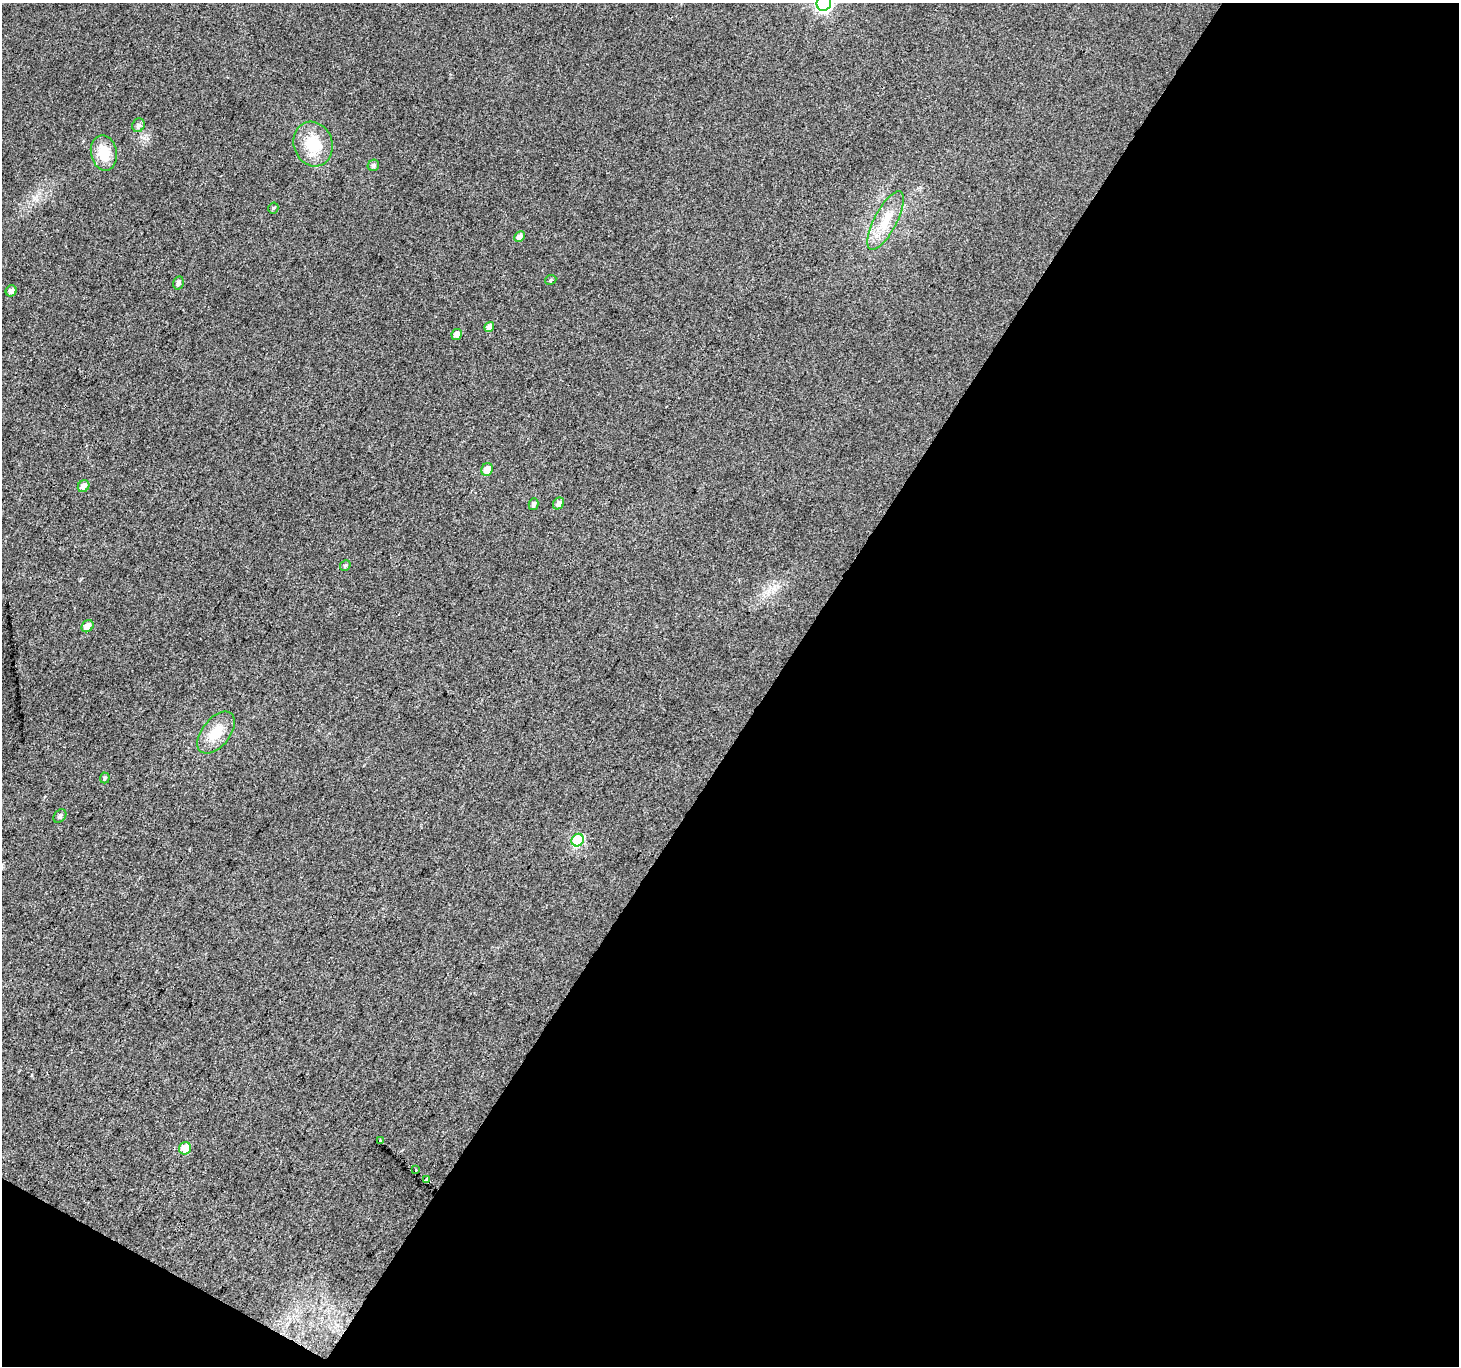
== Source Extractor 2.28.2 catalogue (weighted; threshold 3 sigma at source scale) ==
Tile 4 of 2 x 2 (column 2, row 2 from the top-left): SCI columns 1459-2915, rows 120-1483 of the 2916 x 2950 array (HDU 1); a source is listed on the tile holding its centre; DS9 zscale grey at full resolution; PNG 1461 x 1368 px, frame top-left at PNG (2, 3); each listed source drawn as its Kron ellipse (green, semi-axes under 4 px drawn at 4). Shown black and unused: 49% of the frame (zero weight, under 3 of 4 exposures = <1% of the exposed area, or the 3 px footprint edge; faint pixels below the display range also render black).
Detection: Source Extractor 2.28.2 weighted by HDU 2 'WHT'; one run over the whole footprint, this tile lists its part. Background 0.0356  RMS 0.011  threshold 0.0494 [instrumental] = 3 sigma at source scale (4.5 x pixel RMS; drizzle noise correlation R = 1.50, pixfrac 1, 0.0396/0.0396 arcsec/px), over >= 5 px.
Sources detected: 27; all 27 listed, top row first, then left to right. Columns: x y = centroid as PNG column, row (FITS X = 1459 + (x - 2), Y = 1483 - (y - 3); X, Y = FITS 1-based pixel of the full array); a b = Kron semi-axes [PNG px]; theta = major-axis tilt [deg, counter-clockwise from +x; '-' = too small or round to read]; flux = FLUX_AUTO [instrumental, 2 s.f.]
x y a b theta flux
824 3 7 7 - 280
138 125 7 6 - 3.4
313 144 23 19 -71 34
104 153 18 13 -79 24
373 165 6 5 - 2.8
273 208 5 5 - 1.5
886 221 32 11 62 25
520 237 6 5 - 6.2
551 280 6 5 - 1.7
178 283 6 5 - 3.4
11 291 6 5 - 4.1
489 327 5 4 - 6.8
457 335 6 5 - 6.1
487 470 6 5 - 11
84 486 6 5 - 6.3
558 503 6 5 - 5.1
534 504 6 4 74 3.6
345 565 6 5 - 1.8
87 626 7 5 46 7.8
216 733 24 14 52 24
105 778 5 5 - 1.7
60 816 7 5 51 2.7
578 840 6 6 - 78
381 1140 3 3 - 17
185 1148 6 6 - 17
415 1170 3 2 - 1.1
426 1180 4 3 - 13
Overlapping masked pixels (flux is a lower limit): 1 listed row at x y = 426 1180
Isophote crosses this tile's border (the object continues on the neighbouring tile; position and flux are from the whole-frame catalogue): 1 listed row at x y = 824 3